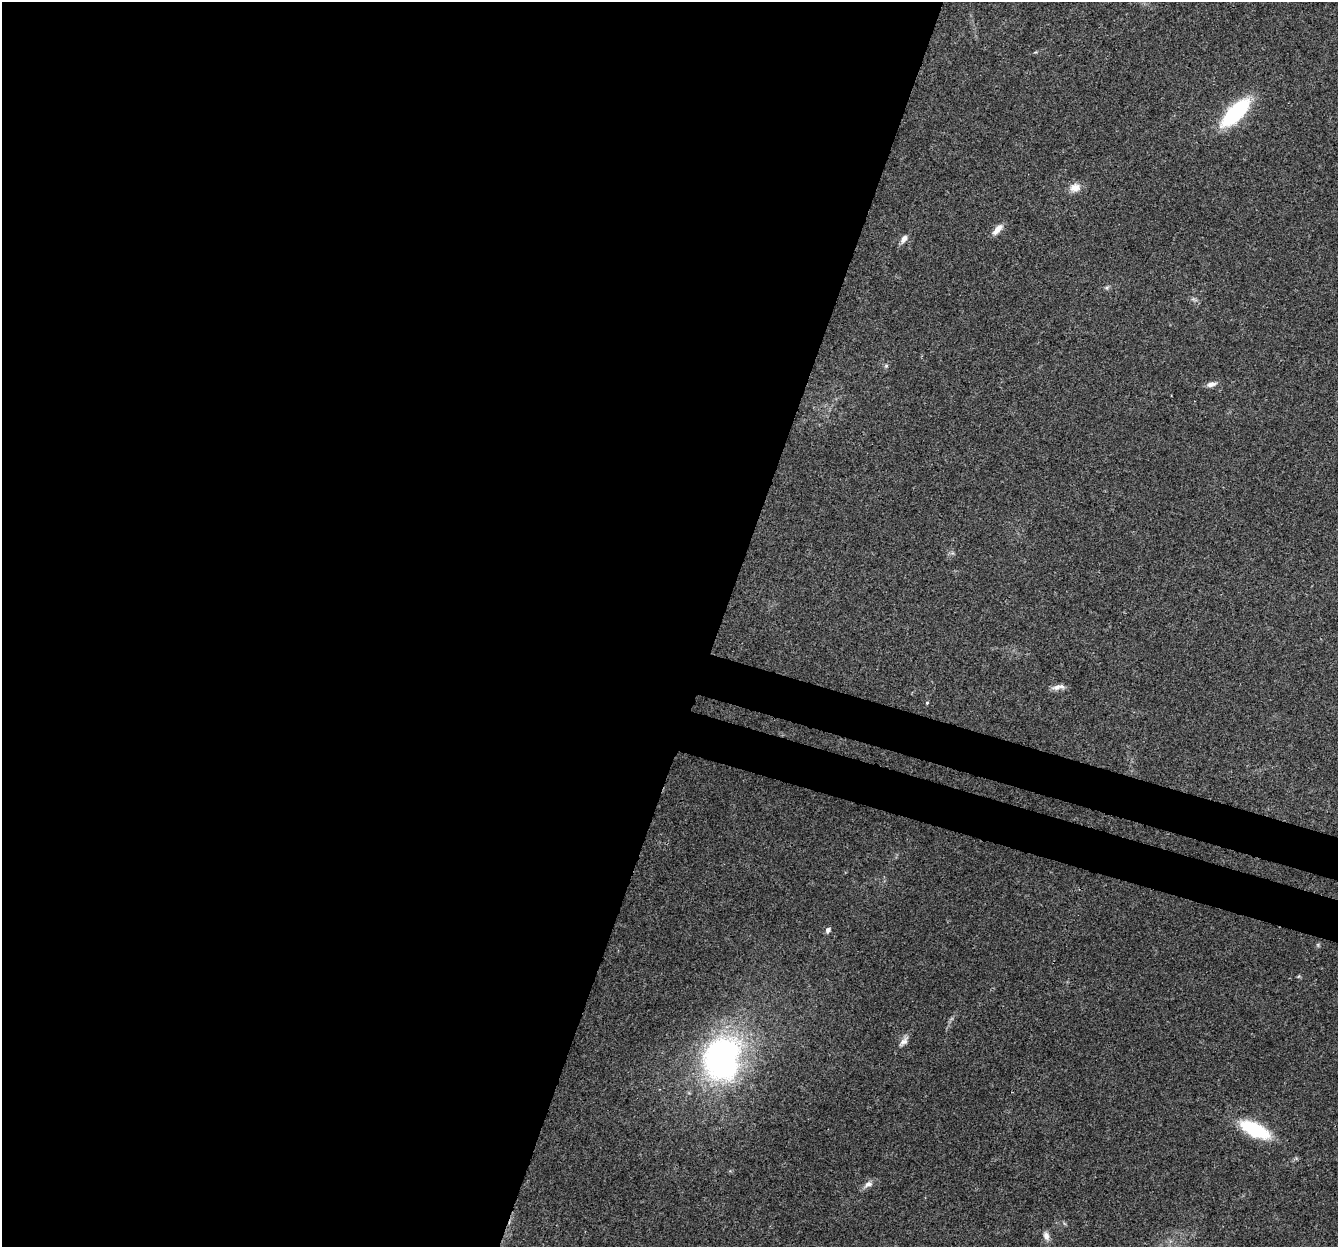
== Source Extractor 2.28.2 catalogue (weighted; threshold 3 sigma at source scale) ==
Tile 5 of 4 x 4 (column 1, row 2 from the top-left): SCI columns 30-1365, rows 2825-4069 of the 5395 x 5585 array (HDU 1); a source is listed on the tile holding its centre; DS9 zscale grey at full resolution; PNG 1340 x 1249 px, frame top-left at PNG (2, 2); no overlay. Shown black and unused: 57% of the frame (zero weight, under 3 of 4 exposures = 5% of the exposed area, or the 3 px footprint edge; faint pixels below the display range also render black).
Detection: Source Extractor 2.28.2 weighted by HDU 2 'WHT'; one run over the whole footprint, this tile lists its part. Background 0.0648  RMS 0.0041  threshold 0.0185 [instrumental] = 3 sigma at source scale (4.5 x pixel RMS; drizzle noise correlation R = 1.50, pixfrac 1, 0.0396/0.0396 arcsec/px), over >= 5 px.
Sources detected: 14; all 14 listed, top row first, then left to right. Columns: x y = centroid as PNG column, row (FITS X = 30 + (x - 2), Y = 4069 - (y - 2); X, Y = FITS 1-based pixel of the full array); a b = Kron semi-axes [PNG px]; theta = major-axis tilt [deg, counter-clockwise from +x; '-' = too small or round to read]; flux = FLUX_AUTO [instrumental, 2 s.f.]
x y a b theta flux
1235 113 33 14 46 36
1075 188 14 11 17 3.5
997 229 16 7 49 3.1
904 239 12 7 57 2
886 366 6 4 18 0.58
1211 384 13 6 14 2
1058 687 16 6 8 2.5
927 703 4 4 - 0.43
828 930 7 5 55 1.3
904 1041 15 7 46 2.3
722 1059 38 31 81 140
1255 1130 24 10 -26 34
868 1184 14 7 28 2.2
1046 1236 12 8 -75 2.1